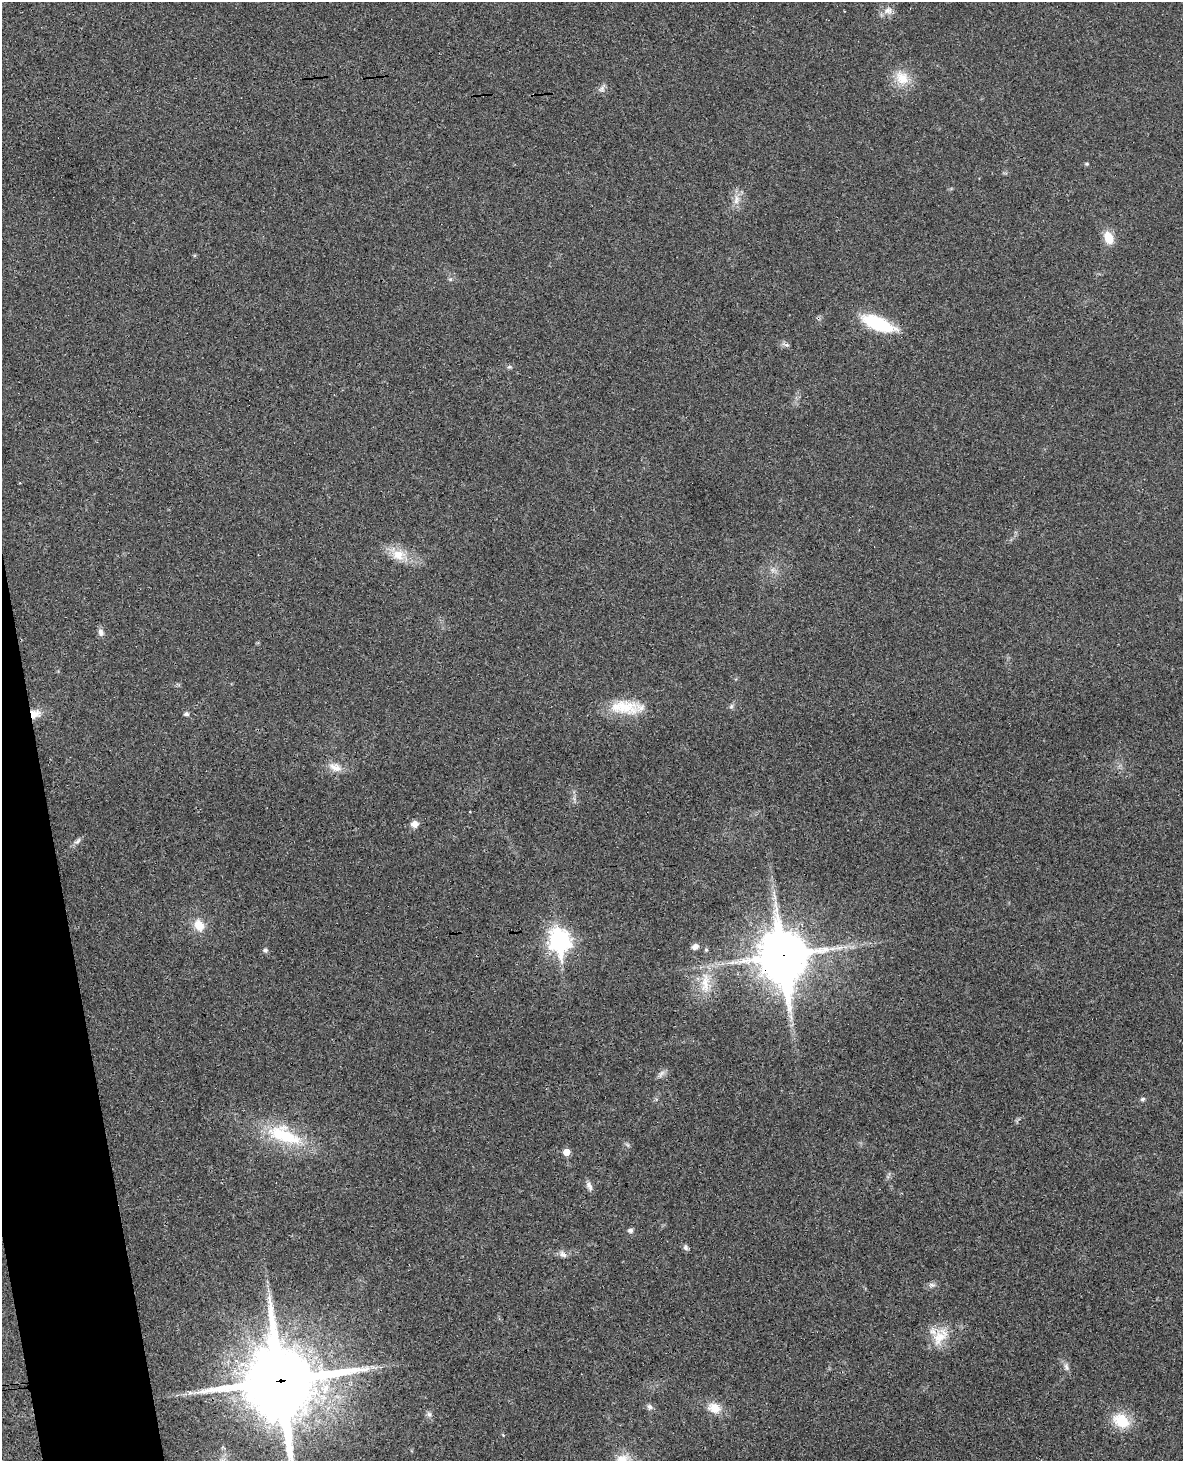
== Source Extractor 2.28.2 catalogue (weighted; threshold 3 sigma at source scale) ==
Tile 7 of 4 x 3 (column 3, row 2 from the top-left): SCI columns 2425-3605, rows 1713-3171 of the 4844 x 4777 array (HDU 1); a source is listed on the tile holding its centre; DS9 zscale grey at full resolution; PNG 1185 x 1463 px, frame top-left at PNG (2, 2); no overlay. Shown black and unused: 4% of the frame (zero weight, under 3 of 4 exposures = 6% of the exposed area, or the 3 px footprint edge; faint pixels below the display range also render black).
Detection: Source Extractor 2.28.2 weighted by HDU 2 'WHT'; one run over the whole footprint, this tile lists its part. Background 0.035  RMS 0.0042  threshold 0.0187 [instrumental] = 3 sigma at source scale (4.5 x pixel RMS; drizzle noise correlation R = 1.50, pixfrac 1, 0.05/0.05 arcsec/px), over >= 5 px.
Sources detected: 44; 1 inside a brighter object's white glare — not listed; the other 43 listed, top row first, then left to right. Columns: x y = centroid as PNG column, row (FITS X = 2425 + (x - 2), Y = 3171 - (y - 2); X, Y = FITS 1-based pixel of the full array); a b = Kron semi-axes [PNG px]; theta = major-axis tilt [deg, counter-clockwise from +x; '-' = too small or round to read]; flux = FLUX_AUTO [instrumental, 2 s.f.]
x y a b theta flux
888 10 11 8 5 2.5
902 78 21 17 -52 8.3
602 89 9 7 37 1.5
1087 164 5 3 - 0.47
736 200 15 7 75 3.2
1108 237 13 9 -71 7.3
450 279 6 4 -18 0.58
878 323 34 15 -20 22
509 367 7 5 11 0.72
20 483 2 2 - 0.33
398 555 20 15 -6 7.5
101 632 10 7 -87 1.7
731 706 7 5 48 0.87
624 707 41 18 -4 15
35 714 14 11 23 4.4
186 714 5 5 - 1.2
335 767 19 10 -19 4.4
414 824 9 8 - 2.6
77 841 11 6 41 1.4
199 925 17 13 -62 6
559 941 10 8 -79 220
695 947 8 6 25 2.1
265 950 7 6 - 0.9
706 950 5 5 - 0.59
783 956 19 15 -81 1800
705 983 32 12 87 9.7
661 1074 13 5 50 1.4
1143 1099 6 5 - 0.8
284 1135 52 21 -22 26
566 1152 5 5 - 4.6
589 1186 13 6 -61 1.8
630 1230 8 6 15 1
685 1247 8 6 -70 1.1
563 1254 10 7 -26 1.9
932 1285 10 6 -10 1.3
939 1337 23 17 44 9.5
1066 1367 10 6 -74 1.5
281 1381 25 23 -82 4100
650 1407 7 6 - 1.4
714 1408 16 12 -19 6
429 1414 8 6 -73 1.3
1121 1421 23 16 -34 11
503 1435 4 4 - 0.34
Overlapping masked pixels (flux is a lower limit): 3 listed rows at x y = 35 714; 783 956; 281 1381
Isophote crosses this tile's border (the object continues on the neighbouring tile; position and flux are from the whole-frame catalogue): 1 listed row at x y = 281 1381